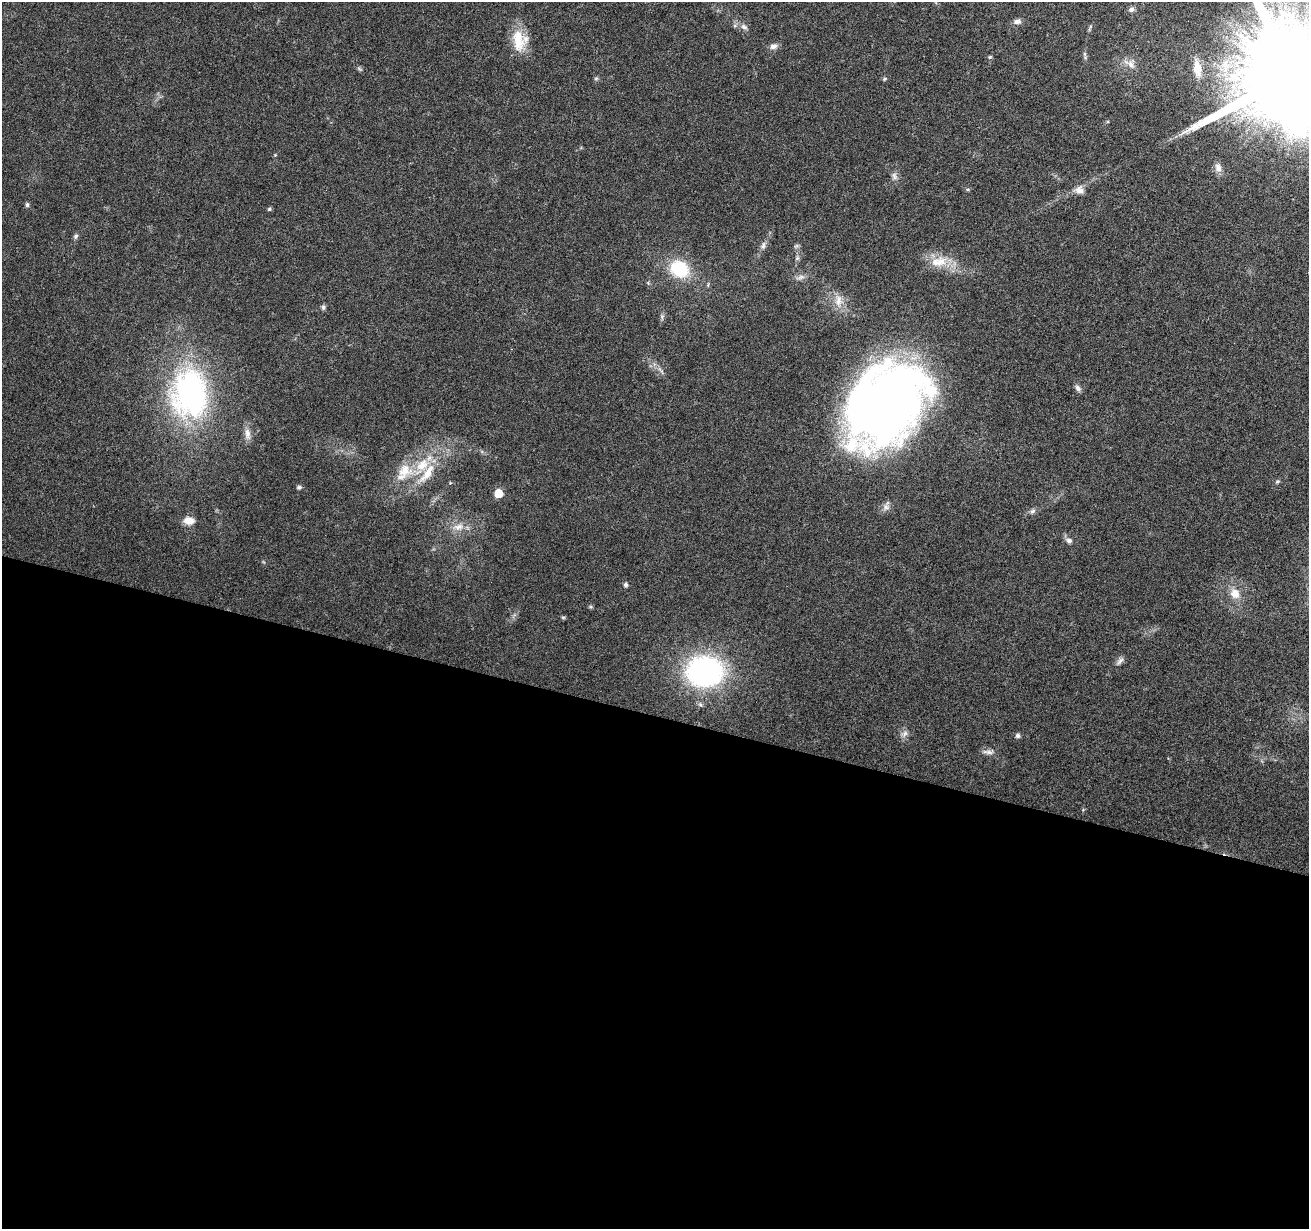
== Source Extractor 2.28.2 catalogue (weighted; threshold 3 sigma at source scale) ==
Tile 14 of 4 x 4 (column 2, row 4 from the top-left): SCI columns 1309-2615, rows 218-1444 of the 5239 x 5405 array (HDU 1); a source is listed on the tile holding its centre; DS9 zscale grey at full resolution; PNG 1311 x 1231 px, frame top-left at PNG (2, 2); no overlay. Shown black and unused: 42% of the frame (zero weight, under 3 of 6 exposures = <1% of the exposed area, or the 3 px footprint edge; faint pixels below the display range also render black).
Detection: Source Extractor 2.28.2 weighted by HDU 2 'WHT'; one run over the whole footprint, this tile lists its part. Background 0.0128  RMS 0.0022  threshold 0.00881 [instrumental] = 3 sigma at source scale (4.09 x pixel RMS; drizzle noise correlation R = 1.36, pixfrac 0.8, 0.0396/0.0396 arcsec/px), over >= 5 px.
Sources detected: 58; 1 inside a brighter object's white glare — not listed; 3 inside a brighter listed object's ellipse — not listed separately; the other 54 listed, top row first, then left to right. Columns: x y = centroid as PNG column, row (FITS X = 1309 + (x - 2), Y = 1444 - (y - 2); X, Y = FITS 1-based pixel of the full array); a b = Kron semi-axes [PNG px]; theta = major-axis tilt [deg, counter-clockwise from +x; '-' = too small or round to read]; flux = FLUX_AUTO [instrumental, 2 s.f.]
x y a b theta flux
1131 9 9 7 31 0.68
1017 21 11 7 11 0.9
744 27 10 7 -27 0.8
1090 27 11 3 65 0.33
518 40 31 15 -81 5.4
773 46 10 8 12 0.98
1085 56 13 4 -82 0.52
990 57 6 5 - 0.28
1131 64 15 11 -61 1.9
1197 68 18 8 -83 3.2
359 69 8 4 -31 0.35
1295 73 31 26 66 10000
596 78 6 4 0 0.29
885 79 6 5 - 0.3
1218 168 13 9 -76 1.2
894 176 12 7 -65 0.85
1079 190 12 10 -17 1.5
27 205 5 4 - 0.46
269 209 5 4 - 0.35
76 236 7 6 - 0.44
763 246 11 7 70 0.79
796 246 8 4 44 0.38
797 258 7 5 46 0.41
940 262 18 14 26 3.7
679 269 22 18 -31 9.6
800 277 14 5 18 0.85
839 300 16 12 -85 2.3
323 307 8 5 -81 0.41
662 317 9 5 88 0.5
660 370 15 3 -48 0.63
1078 388 9 7 -50 0.7
190 394 53 38 -89 51
888 401 82 60 51 170
247 434 18 8 -84 1.5
404 471 23 19 9 5.2
427 473 37 11 53 5.6
1277 481 7 4 9 0.3
450 483 5 4 - 0.18
299 487 6 5 - 0.42
498 493 5 5 - 6.4
886 507 13 9 63 1.1
1032 511 9 6 39 0.57
189 521 14 9 -8 2
458 527 18 10 7 2.3
1069 540 9 6 -24 0.76
625 585 5 4 - 0.6
1235 594 12 10 -59 2.4
590 607 6 4 0 0.27
563 617 6 4 0 0.26
1120 661 14 5 48 0.75
705 672 30 24 3 47
904 734 10 8 45 0.94
1018 736 5 5 - 0.71
988 752 17 6 0 0.89
Isophote crosses this tile's border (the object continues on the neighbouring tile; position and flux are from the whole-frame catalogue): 1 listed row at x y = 1295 73